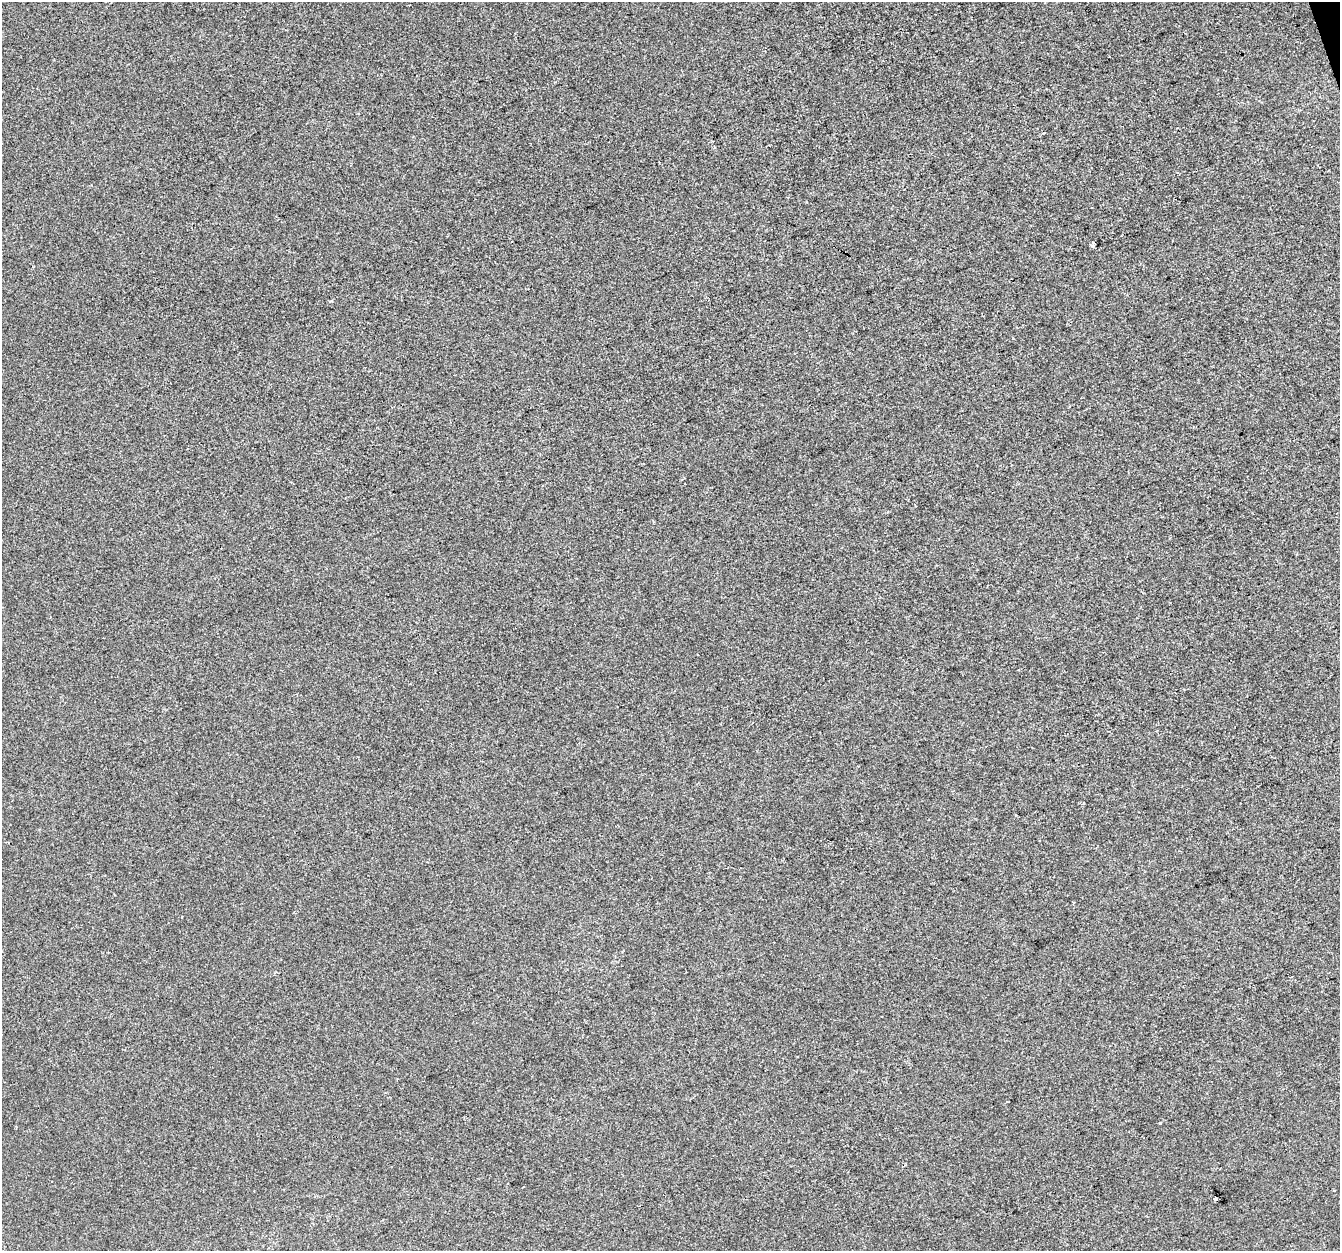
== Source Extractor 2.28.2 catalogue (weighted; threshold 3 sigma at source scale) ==
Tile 10 of 4 x 4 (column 2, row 3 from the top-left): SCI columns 1339-2676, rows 1364-2612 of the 5352 x 5172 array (HDU 1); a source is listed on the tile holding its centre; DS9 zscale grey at full resolution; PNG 1342 x 1253 px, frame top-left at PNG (2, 2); no overlay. Shown black and unused: <1% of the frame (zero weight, under 2 of 3 exposures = <1% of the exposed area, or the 3 px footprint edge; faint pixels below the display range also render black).
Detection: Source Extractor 2.28.2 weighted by HDU 2 'WHT'; one run over the whole footprint, this tile lists its part. Background 7.22e-04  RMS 0.0058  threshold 0.026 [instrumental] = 3 sigma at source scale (4.5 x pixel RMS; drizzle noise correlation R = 1.50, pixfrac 1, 0.0396/0.0396 arcsec/px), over >= 5 px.
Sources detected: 3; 1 cosmic-ray / hot-pixel residue — not listed; the other 2 listed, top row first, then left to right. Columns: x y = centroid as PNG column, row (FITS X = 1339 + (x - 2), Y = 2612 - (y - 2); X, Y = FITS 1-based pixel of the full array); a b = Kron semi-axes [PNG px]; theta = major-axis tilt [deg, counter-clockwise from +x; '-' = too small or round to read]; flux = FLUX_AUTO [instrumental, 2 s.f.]
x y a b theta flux
1160 1123 3 3 - 1.7
1216 1199 4 3 - 16
Overlapping masked pixels (flux is a lower limit): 1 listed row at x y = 1216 1199